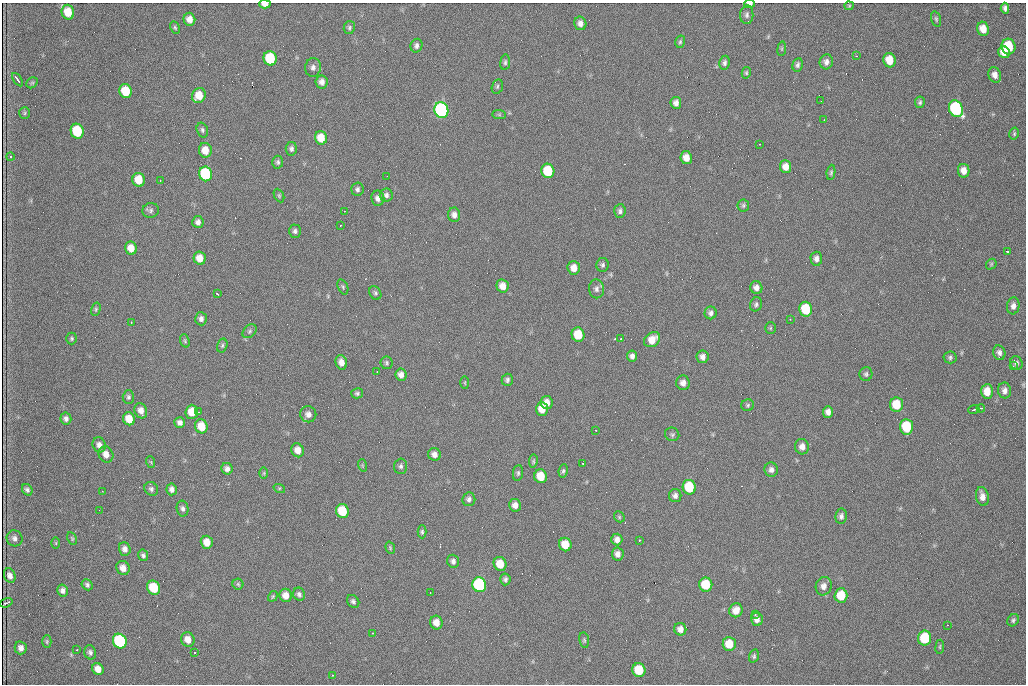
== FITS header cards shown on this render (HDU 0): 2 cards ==
NAXIS1  =                 1024 /fastest changing axis
NAXIS2  =                  682 /next to fastest changing axis

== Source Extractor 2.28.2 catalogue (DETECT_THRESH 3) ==
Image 1024 x 682 px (HDU 0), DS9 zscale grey, 1 PNG px = 1 image px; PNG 1028 x 686 px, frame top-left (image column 1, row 682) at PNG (2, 3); each listed source drawn as its Kron ellipse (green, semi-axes under 4 px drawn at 4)
Background 1960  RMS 30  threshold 90.5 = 3 sigma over >= 5 px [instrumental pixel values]
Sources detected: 221; all 221 listed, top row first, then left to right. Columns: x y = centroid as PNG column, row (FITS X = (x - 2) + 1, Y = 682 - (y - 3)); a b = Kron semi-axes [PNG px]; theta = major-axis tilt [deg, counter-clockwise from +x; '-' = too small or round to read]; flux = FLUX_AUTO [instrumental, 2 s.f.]
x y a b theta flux
265 4 5 3 - 13000
750 4 5 3 - 6600
849 6 4 4 - 2200
1005 8 5 4 - 6500
68 12 7 6 - 42000
747 15 9 6 87 7000
189 19 6 5 - 14000
936 19 8 4 -75 3500
580 23 7 6 - 9800
175 27 6 4 -63 3300
349 27 6 5 - 4000
983 29 7 6 - 23000
680 42 6 5 - 3400
416 46 7 6 - 6700
1008 47 8 7 - 83000
782 49 7 3 82 2300
1004 52 6 5 - 18000
856 56 3 2 - 1400
270 58 7 6 - 100000
889 60 7 6 - 35000
505 62 8 5 83 4300
826 62 7 6 - 9100
724 63 7 5 80 5600
797 65 7 5 80 5000
313 67 9 8 - 9200
746 73 6 4 78 3100
995 75 8 6 -68 13000
17 80 7 2 -55 6200
322 82 6 6 - 10000
32 83 6 5 - 2900
497 87 7 5 74 3900
125 91 7 6 - 60000
199 96 8 6 62 31000
821 101 2 2 - 960
920 102 6 5 - 4100
676 103 6 5 - 9200
956 109 8 7 - 290000
441 110 8 7 - 560000
24 113 6 5 - 3300
499 115 7 4 -1 2800
824 120 2 2 - 1100
202 130 7 5 -72 4500
77 131 7 6 - 110000
1014 134 6 4 76 3100
321 138 7 6 - 34000
760 144 2 2 - 1100
291 149 7 5 83 5800
205 150 7 6 - 24000
10 157 4 3 - 3000
686 157 6 5 - 19000
278 162 6 5 - 4300
786 167 6 5 - 17000
548 171 7 6 - 81000
964 171 7 5 -80 14000
831 172 7 4 83 3300
205 174 7 6 - 170000
387 176 2 2 - 910
139 180 7 6 - 40000
160 180 3 2 - 2600
357 189 7 6 - 5400
386 195 7 6 - 6700
279 196 7 4 -64 3000
378 198 7 6 - 9500
743 205 6 6 - 3700
151 210 8 7 - 6000
344 211 2 2 - 1000
620 211 7 5 84 5800
454 215 7 6 - 9300
198 222 6 5 - 7900
341 225 2 2 - 1600
295 231 6 6 - 5300
131 248 6 6 - 23000
1007 252 3 2 - 2100
200 258 6 6 - 22000
816 259 7 6 - 8800
991 264 6 4 48 2600
602 265 7 6 - 4900
574 268 7 6 - 17000
503 286 7 6 - 18000
343 287 8 5 -69 3500
756 288 6 6 - 9900
596 289 9 7 -88 7300
375 293 7 5 -59 4200
218 294 3 2 - 2500
756 304 7 6 - 5000
1013 306 8 6 83 10000
96 309 7 4 73 3200
806 309 7 6 - 83000
711 313 6 6 - 6600
201 319 7 6 - 7600
790 319 2 2 - 1000
131 323 3 2 - 2300
770 328 6 5 - 2700
249 331 8 5 43 4600
578 335 7 6 - 57000
72 338 6 5 - 3600
620 339 3 2 - 2900
652 340 9 6 39 26000
185 341 7 4 -71 2900
222 346 7 5 74 3800
999 353 7 6 - 7400
632 356 5 5 - 7900
703 357 6 6 - 9100
950 357 6 6 - 4300
341 362 7 5 -74 12000
387 363 6 6 - 3900
1016 363 7 6 - 5800
1013 366 3 2 - 4000
377 372 3 2 - 2700
866 374 7 6 - 4400
401 375 6 5 - 9800
507 380 6 5 - 4900
465 383 6 3 -89 2100
683 383 7 7 - 11000
1005 390 8 6 -82 9200
987 391 7 6 - 25000
357 393 6 5 - 4000
128 397 7 5 89 4500
547 403 6 5 - 16000
748 405 6 6 - 3500
896 405 7 6 - 49000
981 408 4 2 - 2600
542 409 7 6 - 30000
974 410 5 2 - 3100
141 411 8 6 -70 12000
192 412 7 6 - 30000
198 412 3 2 - 2600
828 412 6 5 - 10000
308 414 8 8 - 12000
66 419 6 5 - 6300
129 419 6 6 - 29000
180 422 5 5 - 8500
201 426 7 6 - 37000
907 427 8 6 -86 92000
596 430 3 2 - 3300
672 434 7 6 - 4300
99 445 8 6 -70 9200
802 447 8 7 - 12000
298 450 7 6 - 16000
106 454 8 7 - 15000
434 454 6 6 - 11000
533 461 7 4 82 2900
151 462 6 3 -71 2100
583 464 2 2 - 1100
362 465 6 4 -72 2400
401 466 8 6 88 5700
227 469 6 5 - 8200
771 470 7 6 - 7900
563 471 7 4 79 3600
264 473 6 4 89 2700
518 473 8 5 83 4200
541 476 7 6 - 42000
689 487 7 6 - 92000
279 488 6 4 -17 2400
151 489 7 6 - 5300
172 489 6 5 - 8300
27 490 6 5 - 5200
102 491 2 2 - 1100
675 495 7 6 - 7700
982 496 9 6 -79 13000
469 499 7 6 - 6800
515 505 6 6 - 12000
182 508 8 5 -80 6200
99 510 2 2 - 870
342 511 7 6 - 71000
841 516 7 5 80 6400
619 517 6 5 - 2900
422 532 6 4 -89 3500
14 538 8 7 - 8000
72 539 7 4 -64 2800
617 540 6 5 - 9700
639 540 3 2 - 5400
207 542 6 6 - 23000
56 543 6 4 -90 2100
565 544 7 6 - 35000
390 548 6 4 -71 2600
125 549 7 5 -70 9300
618 554 6 6 - 9400
143 555 6 5 - 4600
453 561 7 6 - 6600
500 564 7 6 - 32000
123 568 7 6 - 16000
10 576 7 5 -67 10000
505 579 6 5 - 5400
238 584 5 5 - 3000
87 585 6 5 - 4900
479 585 7 7 - 280000
706 585 7 6 - 66000
824 586 9 8 - 13000
154 588 7 6 - 74000
62 590 6 5 - 7200
430 592 2 2 - 1200
299 594 6 6 - 5900
286 595 7 6 - 18000
841 595 7 6 - 47000
273 596 5 4 - 2600
353 601 7 5 -51 5100
6 603 6 3 18 5900
736 610 7 6 - 18000
755 615 3 3 - 3200
757 619 7 6 - 10000
1013 620 6 5 - 4400
436 623 7 6 - 16000
947 625 3 2 - 1600
680 629 6 6 - 11000
372 633 3 2 - 2100
925 638 7 6 - 97000
188 639 7 6 - 18000
584 640 8 5 -80 3700
47 641 6 4 -89 2900
120 641 7 6 - 250000
729 644 7 6 - 35000
940 647 7 3 82 2400
21 648 6 6 - 9700
77 650 3 2 - 1800
90 652 7 6 - 6000
194 653 3 3 - 3400
754 656 7 4 74 3800
98 669 6 5 - 17000
639 670 7 6 - 66000
332 675 4 2 - 1200
At the frame edge (FLAGS 8, measured only in part): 2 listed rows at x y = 265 4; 750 4

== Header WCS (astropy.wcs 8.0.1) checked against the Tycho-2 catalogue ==
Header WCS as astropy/WCSLIB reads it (CRVAL/CRPIX/CD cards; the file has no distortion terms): RA---TAN/DEC--TAN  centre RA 07:09:20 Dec +30:56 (107.33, +30.93 deg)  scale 1.43 arcsec/px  FOV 24.4' x 16.3'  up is -93 deg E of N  parity flipped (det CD > 0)
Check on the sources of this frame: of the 60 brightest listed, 6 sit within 2.1 arcsec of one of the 11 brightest Tycho-2 stars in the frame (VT <= 12.48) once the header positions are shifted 0.25 arcsec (0.16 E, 0.19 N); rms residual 1.04 arcsec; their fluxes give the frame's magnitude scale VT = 25.15 - 2.5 log10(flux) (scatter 0.15 mag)
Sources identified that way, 6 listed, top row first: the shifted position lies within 2.1 arcsec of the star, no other Tycho-2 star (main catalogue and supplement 1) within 4.2 arcsec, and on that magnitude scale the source's flux lands within +1.5 / -3 mag of the star's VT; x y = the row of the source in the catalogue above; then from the Tycho-2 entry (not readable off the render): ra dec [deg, ICRS J2000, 3 dp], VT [Tycho-2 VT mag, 2 dp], TYC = Tycho-2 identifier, HIP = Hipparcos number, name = IAU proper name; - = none
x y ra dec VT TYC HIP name
956 109 107.215 +31.104 11.64 2438-821-1 - -
441 110 107.226 +30.900 10.76 2438-883-1 - -
77 131 107.244 +30.756 12.13 2438-718-1 - -
205 174 107.261 +30.807 12.26 2438-856-1 - -
479 585 107.445 +30.924 11.38 2438-1056-1 - -
120 641 107.478 +30.782 11.68 2438-545-1 - -